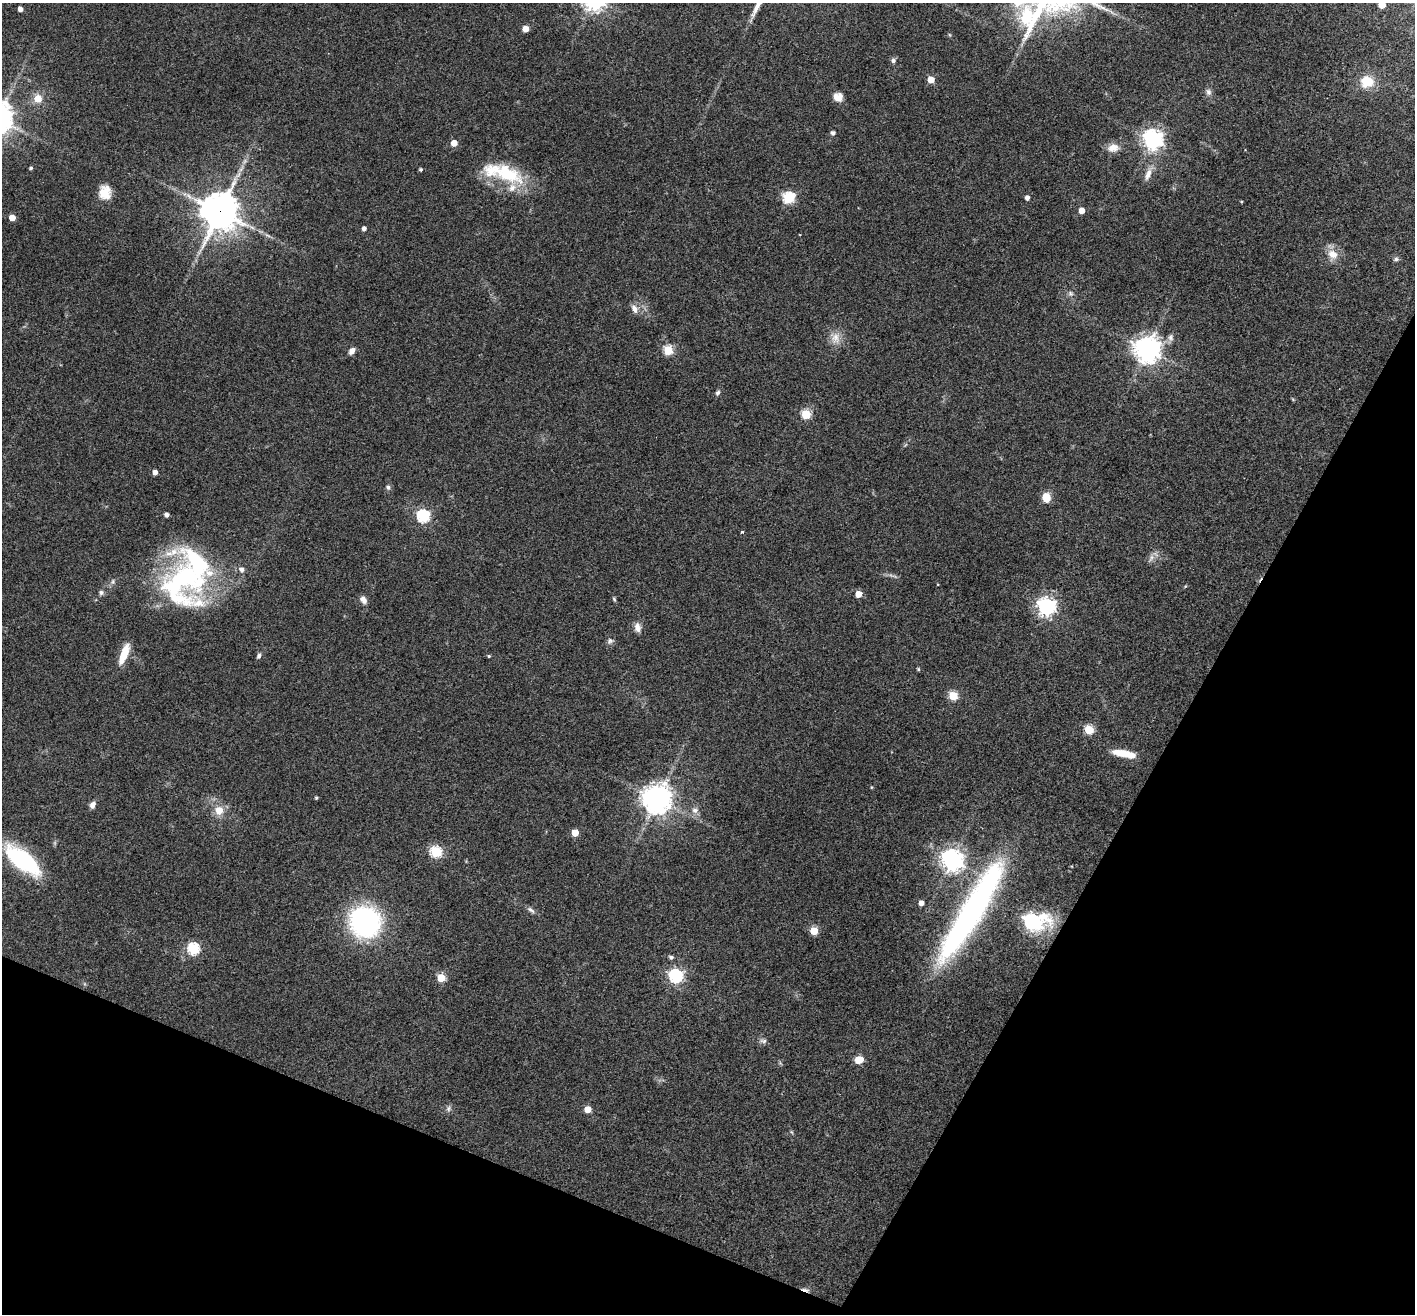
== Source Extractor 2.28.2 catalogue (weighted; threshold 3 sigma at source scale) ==
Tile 15 of 4 x 4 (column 3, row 4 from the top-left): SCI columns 2831-4243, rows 279-1590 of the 5657 x 5669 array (HDU 1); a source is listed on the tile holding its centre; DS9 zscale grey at full resolution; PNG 1417 x 1316 px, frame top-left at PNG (2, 3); no overlay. Shown black and unused: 24% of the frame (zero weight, under 3 of 4 exposures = <1% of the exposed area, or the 3 px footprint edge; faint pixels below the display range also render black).
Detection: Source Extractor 2.28.2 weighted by HDU 2 'WHT'; one run over the whole footprint, this tile lists its part. Background 0.0339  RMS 0.0047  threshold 0.0211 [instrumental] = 3 sigma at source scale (4.5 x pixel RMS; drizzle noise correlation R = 1.50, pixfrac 1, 0.05/0.05 arcsec/px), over >= 5 px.
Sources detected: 94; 2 too faint to see at this stretch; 1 cosmic-ray / hot-pixel residue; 1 long thin detection or spike segment (spike, bleed or trail) — not listed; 2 inside a brighter listed object's ellipse — not listed separately; the other 88 listed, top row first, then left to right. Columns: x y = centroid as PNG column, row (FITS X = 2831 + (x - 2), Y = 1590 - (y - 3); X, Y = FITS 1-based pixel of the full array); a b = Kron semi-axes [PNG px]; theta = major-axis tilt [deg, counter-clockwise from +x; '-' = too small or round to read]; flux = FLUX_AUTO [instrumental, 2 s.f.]
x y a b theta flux
1382 5 5 5 - 10
20 9 4 4 - 2.7
525 29 5 5 - 7.4
893 60 7 6 - 1.3
931 80 5 5 - 9.3
1367 82 13 11 2 12
1208 92 10 7 -57 1.9
838 97 10 9 - 4.5
38 98 11 11 - 5.8
833 133 4 4 - 1.6
1153 140 7 7 - 300
454 143 5 4 - 7.3
1113 148 16 11 8 4.9
31 168 4 4 - 0.8
420 169 4 4 - 0.87
503 173 57 19 -17 31
1148 174 23 8 67 4.8
105 192 17 14 -88 7.7
788 198 6 6 - 53
1027 198 5 4 - 2.3
1241 202 4 3 - 0.45
1082 210 5 4 - 6
220 211 13 13 - 1100
12 218 5 4 - 6.5
364 228 4 4 - 1.9
1333 254 16 13 -45 6.7
1396 259 7 6 - 1.1
1070 293 8 7 - 1.6
635 309 12 8 -64 3.2
835 338 19 14 -83 6
1170 338 13 8 76 2.3
1147 349 8 8 - 580
668 350 5 5 - 28
352 351 8 6 53 2.6
718 393 7 5 45 1.1
1293 399 5 4 - 0.47
806 414 5 5 - 33
155 472 4 4 - 2.9
388 487 7 6 - 1.3
1046 498 8 7 - 9
167 515 4 4 - 2.1
423 516 6 6 - 78
742 532 4 3 - 0.6
1151 558 14 6 64 2.3
242 569 6 6 - 2.2
181 580 62 51 -67 97
113 582 8 7 - 1.5
938 584 3 2 - 0.33
1185 586 5 3 - 0.41
101 592 7 7 - 1.3
858 594 5 4 - 8.2
614 599 7 4 -78 0.73
363 600 10 7 -53 2.7
1046 606 7 7 - 200
638 627 13 9 -83 3.1
610 641 10 7 15 1.5
124 654 21 7 69 12
259 656 8 5 69 1.3
489 656 4 3 - 0.59
918 669 5 4 - 0.55
953 696 5 5 - 25
1089 730 5 5 - 30
1124 753 25 7 -10 11
871 787 5 3 - 0.41
316 798 4 4 - 0.75
657 799 10 9 - 630
93 805 9 6 62 2.3
219 810 8 8 - 7
695 810 10 10 - 2.8
575 833 5 5 - 12
436 852 6 5 - 49
22 860 28 12 -39 80
952 860 8 7 - 380
921 903 4 4 - 4.2
531 910 12 5 -35 1.7
972 911 121 21 59 160
1032 921 11 7 2 170
365 922 26 25 - 100
814 931 5 5 - 17
193 949 6 6 - 54
671 957 6 5 - 1.1
676 976 6 6 - 110
441 978 5 5 - 17
763 1041 11 6 -18 1.6
859 1060 6 5 - 14
449 1108 10 7 72 1.5
588 1109 5 5 - 9.9
792 1132 6 3 -70 0.57
Overlapping masked pixels (flux is a lower limit): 1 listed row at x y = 220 211
Isophote crosses this tile's border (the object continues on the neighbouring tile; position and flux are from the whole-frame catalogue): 1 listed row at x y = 1382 5